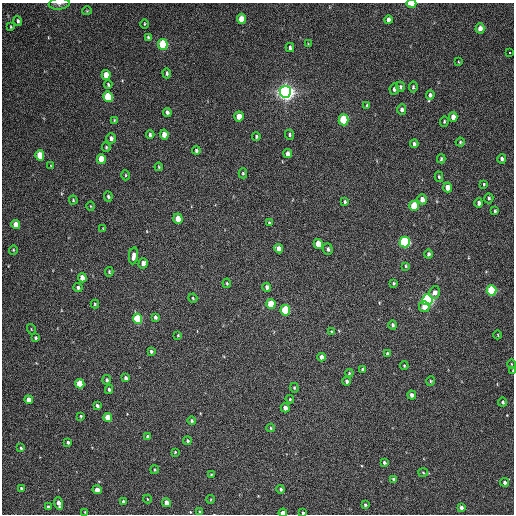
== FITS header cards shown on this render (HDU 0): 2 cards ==
NAXIS1  =                  512 / Axis length
NAXIS2  =                  512 / Axis length

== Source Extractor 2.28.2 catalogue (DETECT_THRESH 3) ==
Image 512 x 512 px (HDU 0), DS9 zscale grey, 1 PNG px = 1 image px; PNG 516 x 516 px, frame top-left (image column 1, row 512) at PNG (2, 3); each listed source drawn as its Kron ellipse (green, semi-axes under 4 px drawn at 4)
Background 61.9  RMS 7.9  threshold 23.8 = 3 sigma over >= 5 px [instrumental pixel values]
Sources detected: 148; all 148 listed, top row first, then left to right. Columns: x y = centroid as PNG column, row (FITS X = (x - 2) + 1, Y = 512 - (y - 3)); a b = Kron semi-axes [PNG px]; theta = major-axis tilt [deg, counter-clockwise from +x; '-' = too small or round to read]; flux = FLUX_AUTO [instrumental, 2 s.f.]
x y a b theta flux
59 4 10 5 5 1600
411 4 5 2 - 7000
87 11 4 4 - 540
241 19 5 4 - 10000
388 20 4 4 - 2100
18 21 5 4 - 1100
144 24 5 3 - 520
11 27 3 3 - 460
480 28 5 4 - 3100
148 37 4 4 - 930
163 44 5 5 - 49000
308 44 4 3 - 490
290 48 4 3 - 1200
509 53 3 3 - 4300
459 62 4 2 - 350
167 73 5 4 - 990
106 75 5 4 - 9000
108 85 4 3 - 850
401 87 5 4 - 780
413 87 5 3 - 790
394 89 5 4 - 1600
285 92 6 5 - 380000
430 95 5 4 - 1500
108 97 5 4 - 32000
367 105 4 3 - 600
402 109 5 4 - 1700
167 112 4 3 - 1300
239 116 5 4 - 5200
453 117 5 4 - 4400
114 120 3 3 - 480
344 120 5 5 - 30000
444 121 5 4 - 730
164 134 5 4 - 5100
150 135 4 3 - 1200
290 135 5 4 - 930
256 137 4 3 - 900
111 138 5 4 - 1700
460 142 4 4 - 640
414 144 4 3 - 1300
106 147 4 4 - 690
196 150 4 4 - 960
288 154 5 4 - 2500
40 155 5 4 - 16000
101 159 5 4 - 9800
441 159 4 3 - 750
502 159 5 4 - 1300
51 166 4 2 - 430
159 167 4 4 - 480
243 173 5 4 - 640
126 175 5 3 - 550
439 177 5 4 - 660
484 184 4 3 - 580
448 187 5 4 - 5900
108 196 5 4 - 980
489 198 5 4 - 880
422 199 5 4 - 3700
73 200 4 4 - 570
345 202 4 3 - 790
479 203 5 4 - 1700
91 206 4 3 - 390
414 206 5 4 - 18000
495 211 4 3 - 820
178 219 5 4 - 8400
269 223 4 3 - 770
16 224 5 4 - 6400
103 229 3 2 - 380
405 242 5 5 - 80000
318 244 5 4 - 10000
279 249 5 4 - 3300
328 249 6 4 -87 1300
13 250 4 4 - 530
428 254 4 4 - 990
133 256 8 4 84 3300
143 263 5 4 - 2600
406 266 3 2 - 530
109 272 5 4 - 640
82 278 5 4 - 5800
227 283 5 3 - 640
393 283 4 3 - 700
78 287 4 4 - 1300
267 287 4 4 - 1600
492 290 5 5 - 42000
435 292 6 5 - 2900
193 298 4 4 - 560
427 300 5 5 - 130000
95 304 4 4 - 630
271 304 5 4 - 17000
424 307 5 5 - 4200
285 310 5 5 - 37000
155 317 4 3 - 1300
137 319 5 4 - 40000
393 325 4 4 - 1200
31 329 5 3 - 430
332 332 4 3 - 840
178 335 4 3 - 450
498 335 4 3 - 400
36 338 4 3 - 890
151 351 4 3 - 900
387 354 4 3 - 1200
321 357 4 4 - 2700
511 364 4 3 - 410
404 366 4 3 - 560
363 369 4 3 - 1500
513 370 3 2 - 350
349 373 4 4 - 710
126 378 4 3 - 1600
107 380 5 4 - 970
347 381 4 4 - 1600
431 381 5 4 - 660
80 384 5 4 - 16000
294 388 5 4 - 600
109 389 4 3 - 940
412 395 4 4 - 1800
290 399 4 4 - 550
29 400 4 4 - 4500
503 402 4 4 - 900
97 406 4 3 - 1200
285 408 4 4 - 2900
81 416 3 3 - 700
108 418 5 4 - 11000
192 421 4 4 - 750
271 428 4 4 - 650
148 437 4 3 - 2100
188 441 4 4 - 1000
68 442 3 3 - 1100
21 448 4 4 - 740
175 452 4 4 - 560
384 463 3 3 - 980
154 470 4 3 - 560
423 473 5 3 - 540
211 474 3 2 - 430
393 479 4 3 - 950
505 482 4 4 - 1500
21 488 3 3 - 550
281 489 4 4 - 860
97 490 5 4 - 3900
147 499 4 3 - 400
211 499 4 3 - 470
123 501 4 3 - 1000
59 503 6 3 -77 2600
167 503 4 4 - 5300
365 505 3 3 - 850
48 507 3 3 - 1100
461 508 4 3 - 2000
85 512 3 2 - 400
200 512 4 3 - 790
283 513 4 3 - 6600
303 513 3 3 - 910
At the frame edge (FLAGS 8, measured only in part): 5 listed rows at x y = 59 4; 411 4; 513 370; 283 513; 303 513